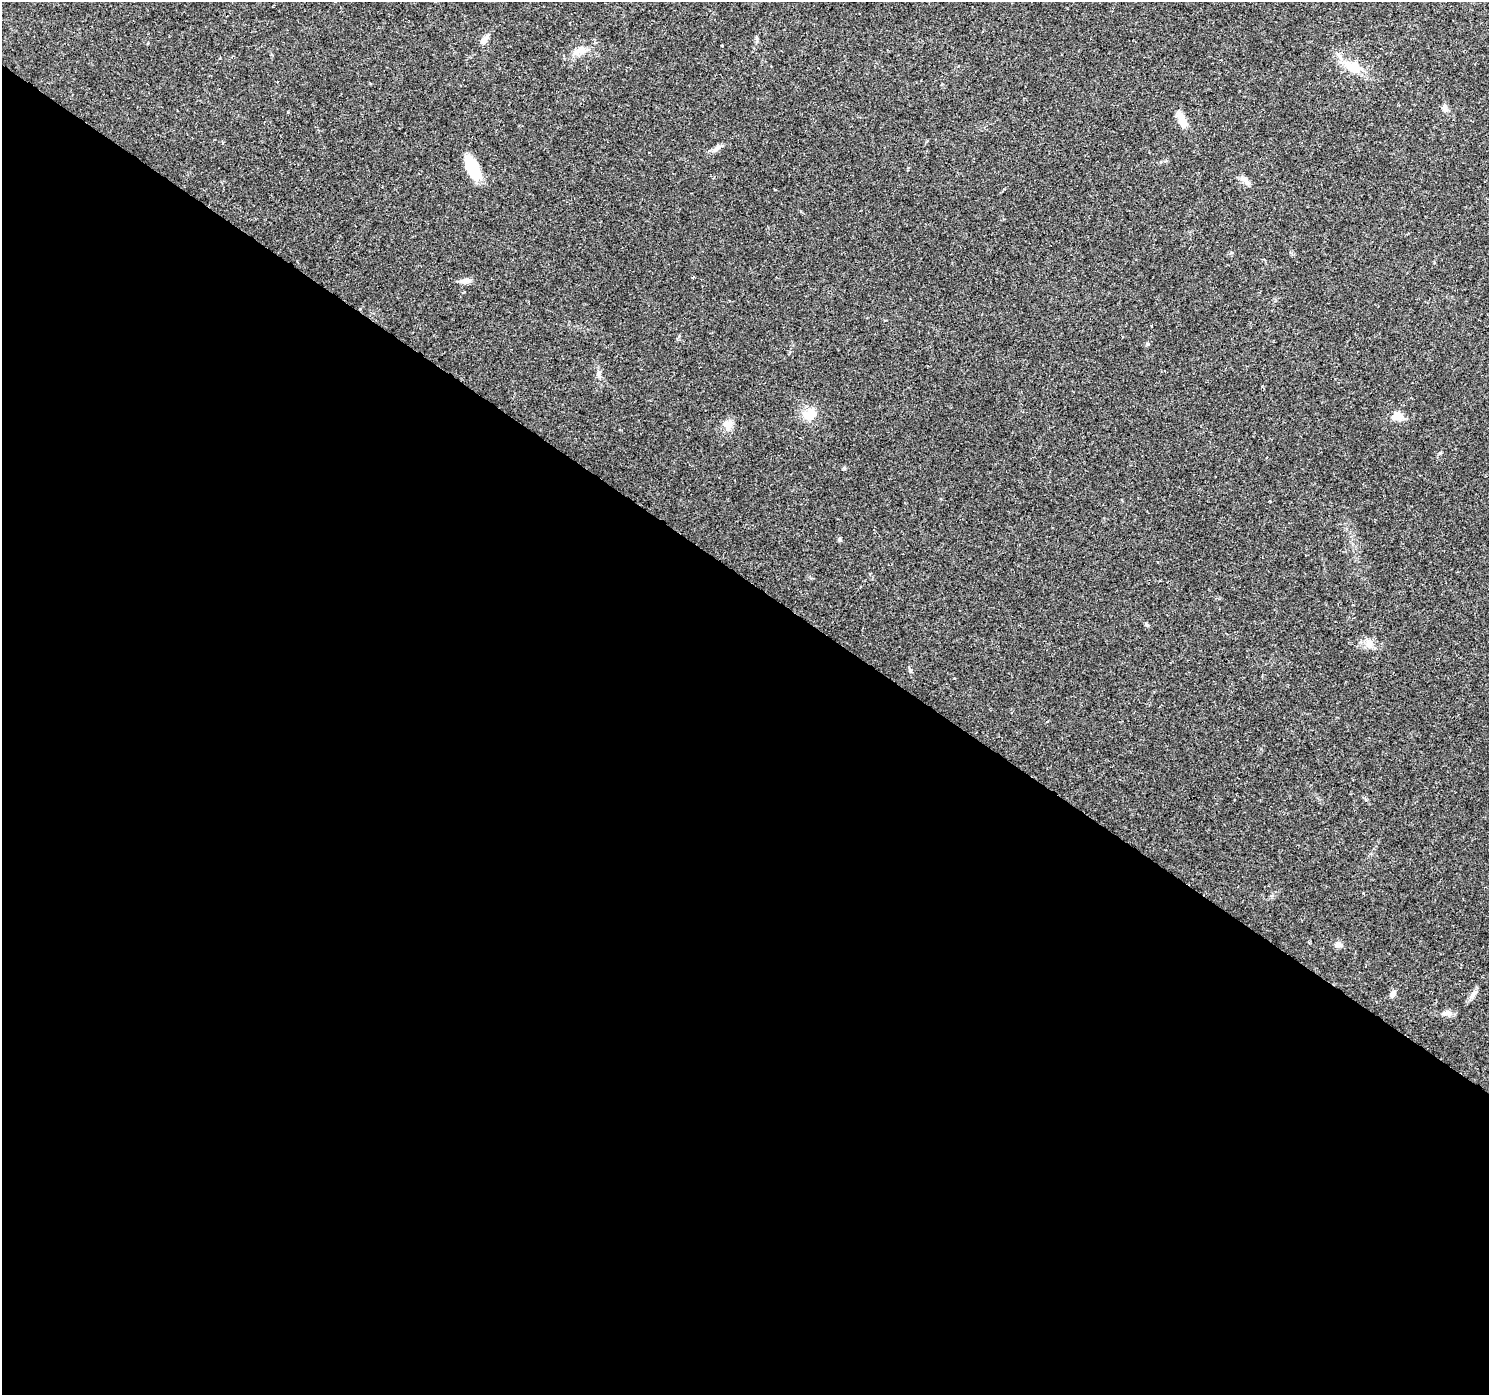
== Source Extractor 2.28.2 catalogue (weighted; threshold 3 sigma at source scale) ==
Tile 14 of 4 x 4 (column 2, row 4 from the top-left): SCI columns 1488-2974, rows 181-1573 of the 5953 x 5998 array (HDU 1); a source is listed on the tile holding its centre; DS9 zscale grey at full resolution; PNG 1491 x 1397 px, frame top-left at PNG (2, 2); no overlay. Shown black and unused: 59% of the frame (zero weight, under 2 of 3 exposures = <1% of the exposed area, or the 3 px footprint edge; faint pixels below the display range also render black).
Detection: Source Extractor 2.28.2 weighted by HDU 2 'WHT'; one run over the whole footprint, this tile lists its part. Background 0.0415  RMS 0.0033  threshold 0.015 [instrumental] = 3 sigma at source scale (4.5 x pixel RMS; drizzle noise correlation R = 1.50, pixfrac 1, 0.0396/0.0396 arcsec/px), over >= 5 px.
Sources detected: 26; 2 cosmic-ray / hot-pixel residue — not listed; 1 inside a brighter listed object's ellipse — not listed separately; the other 23 listed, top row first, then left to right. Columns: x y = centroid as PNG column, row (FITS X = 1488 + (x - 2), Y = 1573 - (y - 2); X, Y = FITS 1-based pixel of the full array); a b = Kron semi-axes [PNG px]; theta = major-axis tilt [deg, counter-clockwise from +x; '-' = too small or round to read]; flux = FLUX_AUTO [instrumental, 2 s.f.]
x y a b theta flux
484 40 13 6 52 2.3
721 45 3 2 - 0.41
582 50 15 11 38 3.4
1354 67 19 13 -24 6.7
1445 108 8 7 - 1.2
1182 120 21 8 -70 4
222 143 4 3 - 0.29
717 148 14 6 37 1.4
474 167 29 14 -52 8.7
1245 181 18 6 -43 1.8
466 280 17 5 7 1.5
1147 344 6 3 17 0.42
598 373 9 6 -90 1.1
809 414 16 13 26 5.3
1398 416 12 8 -7 4.2
728 425 13 10 71 3.1
1270 501 2 2 - 0.26
1369 644 11 10 - 2.9
911 670 6 4 -90 0.52
1338 945 8 8 - 1.5
1392 994 8 6 62 1.4
1472 995 7 4 71 0.82
1448 1013 11 8 -15 1.6
Unlisted compact peaks at least as high as the median listed source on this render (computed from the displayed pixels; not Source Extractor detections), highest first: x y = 844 468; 839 539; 1147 625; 1440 453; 1366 800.